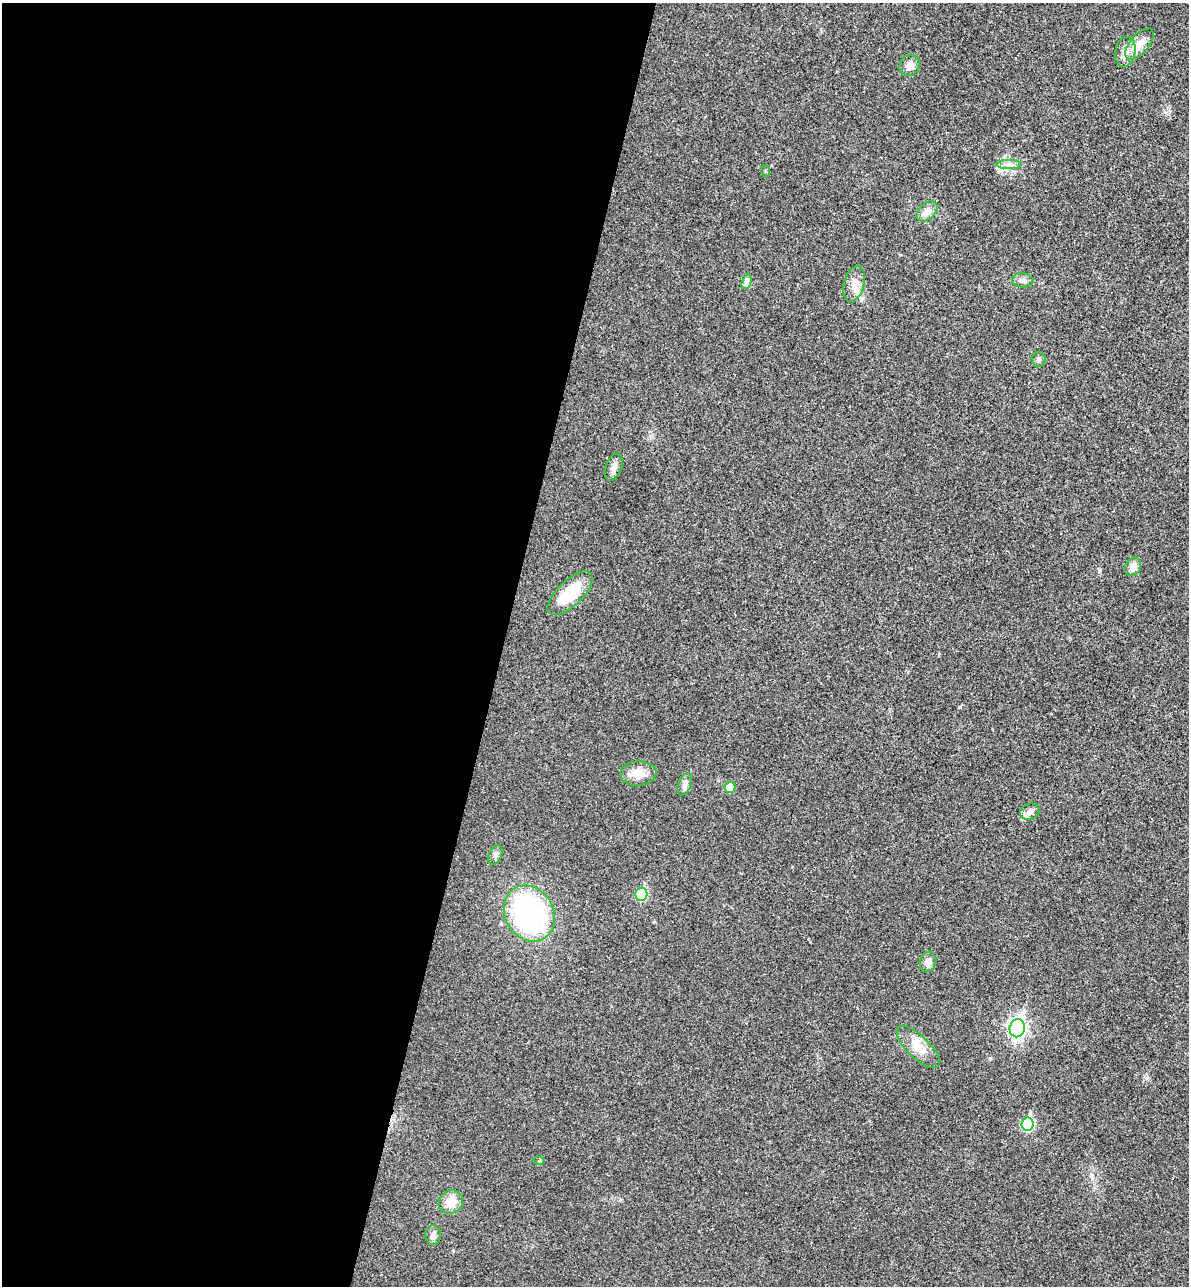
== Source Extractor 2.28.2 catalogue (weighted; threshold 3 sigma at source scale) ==
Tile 5 of 4 x 4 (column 1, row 2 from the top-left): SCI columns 182-1368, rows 2592-3875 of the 5234 x 5179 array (HDU 1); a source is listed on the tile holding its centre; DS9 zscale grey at full resolution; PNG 1191 x 1288 px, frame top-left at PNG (2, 3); each listed source drawn as its Kron ellipse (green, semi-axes under 4 px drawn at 4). Shown black and unused: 42% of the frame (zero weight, under 3 of 4 exposures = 6% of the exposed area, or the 3 px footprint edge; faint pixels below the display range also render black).
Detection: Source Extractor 2.28.2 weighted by HDU 2 'WHT'; one run over the whole footprint, this tile lists its part. Background 0.0229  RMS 0.0045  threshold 0.0203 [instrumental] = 3 sigma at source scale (4.5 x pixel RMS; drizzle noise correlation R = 1.50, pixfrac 1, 0.05/0.05 arcsec/px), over >= 5 px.
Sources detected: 27; all 27 listed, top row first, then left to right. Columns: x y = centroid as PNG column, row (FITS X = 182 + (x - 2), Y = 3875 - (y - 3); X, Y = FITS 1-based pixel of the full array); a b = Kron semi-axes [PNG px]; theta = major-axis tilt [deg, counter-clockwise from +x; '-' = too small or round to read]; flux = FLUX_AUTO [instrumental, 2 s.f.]
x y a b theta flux
1139 44 19 9 50 4.9
1125 52 15 10 80 4.2
910 65 11 10 - 3.1
1009 164 12 4 0 1.7
766 171 6 3 -70 0.52
927 211 12 8 43 2.6
1023 280 11 7 -5 1.9
746 282 7 4 71 1.3
854 284 18 10 75 4.2
1039 359 7 7 - 1.2
614 467 14 8 69 2.5
1133 567 9 7 62 3.5
570 593 29 12 44 17
638 774 18 12 5 5.3
685 784 12 6 67 1.9
730 787 6 5 - 7.4
1030 812 10 8 16 2.1
495 855 10 6 68 1.5
641 894 7 6 - 26
529 913 29 24 -61 81
928 962 10 8 74 2.4
1017 1028 9 7 76 140
918 1047 28 11 -44 7.4
1028 1124 6 6 - 31
539 1161 5 3 - 0.49
451 1202 12 11 - 6.2
433 1235 10 7 85 1.9
Unlisted compact peaks at least as high as the median listed source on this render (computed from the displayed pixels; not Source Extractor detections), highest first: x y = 960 707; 990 1058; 1099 571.